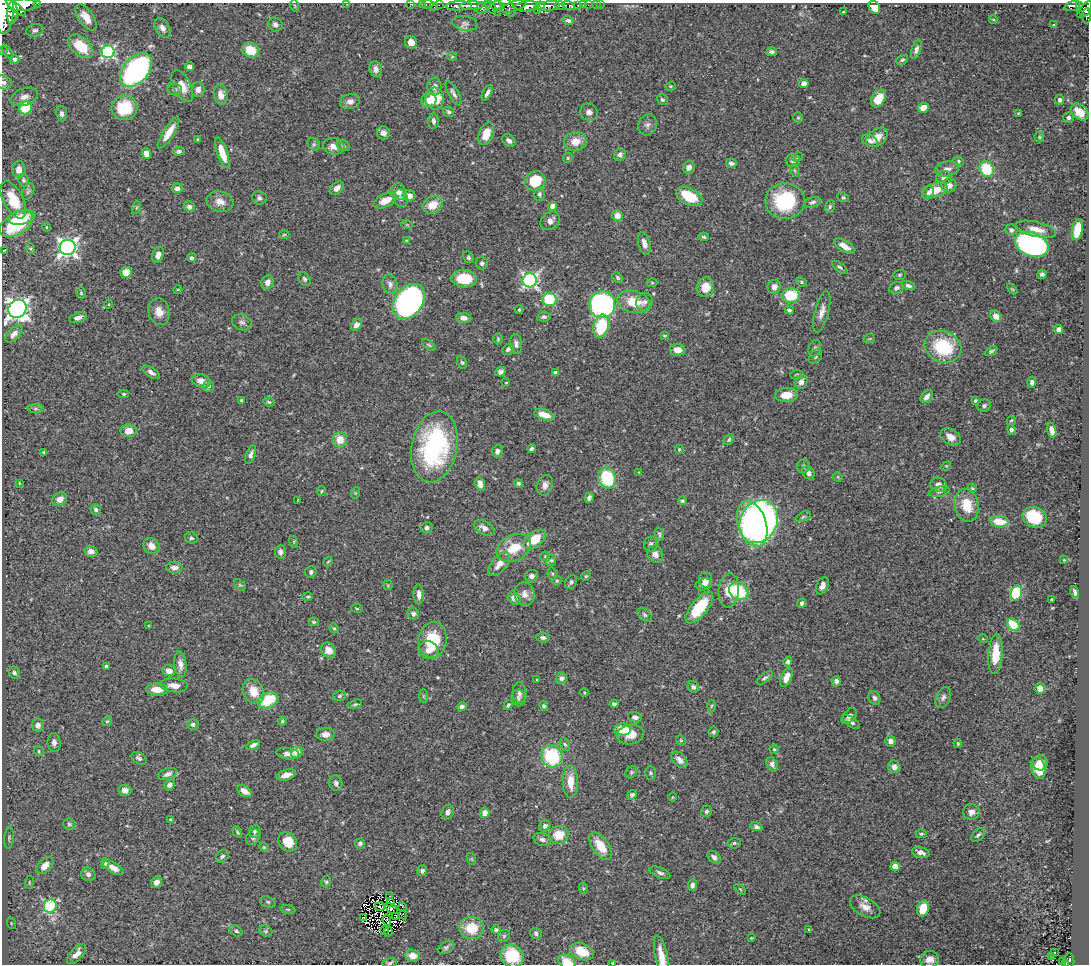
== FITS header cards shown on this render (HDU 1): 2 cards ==
NAXIS1  =                 1087
NAXIS2  =                  962

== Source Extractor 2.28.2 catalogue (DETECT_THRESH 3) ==
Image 1087 x 962 px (HDU 1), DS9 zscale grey, 1 PNG px = 1 image px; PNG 1091 x 966 px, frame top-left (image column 1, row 962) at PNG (2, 3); each listed source drawn as its Kron ellipse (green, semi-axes under 4 px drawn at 4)
Background 0.583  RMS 0.02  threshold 0.0591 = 3 sigma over >= 5 px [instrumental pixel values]
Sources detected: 476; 5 with non-positive FLUX_AUTO (blend fragments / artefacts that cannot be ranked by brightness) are neither listed nor drawn; the other 471 listed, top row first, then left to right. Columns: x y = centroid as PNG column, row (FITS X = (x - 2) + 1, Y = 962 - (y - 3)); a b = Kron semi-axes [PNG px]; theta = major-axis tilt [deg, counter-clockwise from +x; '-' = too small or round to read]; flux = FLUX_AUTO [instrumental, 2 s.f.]
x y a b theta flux
37 3 2 2 - 31
346 4 2 2 - 58
411 4 3 2 - 20
422 4 2 2 - 9.6
427 4 6 3 10 27
23 5 14 6 1 2200
439 5 2 2 - 12
569 5 6 3 -16 170
578 5 3 3 - 43
583 5 2 2 - 7.6
588 5 2 2 - 10
596 5 2 2 - 4.2
600 5 2 2 - 7.2
295 6 6 3 -71 1.2
459 6 13 4 1 1300
472 6 12 3 2 1100
497 6 6 4 -2 440
514 6 13 5 19 590
527 6 12 5 4 2000
541 6 5 3 - 470
549 6 11 5 9 1200
560 6 5 4 - 210
1073 6 8 5 17 260
1079 6 4 3 - 140
434 7 3 2 - 15
483 7 8 5 28 330
491 7 7 3 -53 220
508 7 10 5 -59 490
874 7 7 5 -55 23
16 8 13 3 -39 1200
1086 9 8 5 57 580
537 10 2 2 - 140
5 12 22 9 87 3100
497 12 2 2 - 29
843 12 3 2 - 1.1
12 13 11 5 87 640
1080 15 3 2 - 33
1087 16 8 3 86 230
86 17 15 7 -55 15
993 19 4 3 - 1.1
568 21 5 4 - 3.5
465 23 13 7 -9 6.3
275 24 7 6 - 4.3
1054 25 3 2 - 1.5
162 28 11 7 -60 6.9
35 30 9 6 15 3.7
411 42 6 6 - 11
81 46 14 9 -41 33
916 49 10 4 71 4.4
251 50 9 7 -27 27
2 51 2 2 - 6.7
7 52 8 3 -55 2
108 52 6 6 - 250
772 52 5 4 - 3.8
452 57 5 3 - 1.3
15 59 4 4 - 4.9
902 60 6 4 27 2.7
189 67 4 4 - 7.7
376 69 8 6 -79 7.7
136 70 19 12 48 330
4 82 8 6 -25 4.2
804 83 5 4 - 8.2
182 86 17 8 -64 18
670 86 5 4 - 1.8
434 87 9 7 82 6.7
175 89 7 6 - 3.6
198 89 7 6 - 6.9
453 93 14 5 -62 4.8
487 93 8 3 63 4.3
221 95 10 7 -80 9.3
24 97 14 8 20 8.5
878 98 9 6 58 28
435 99 11 9 88 41
429 100 8 7 - 12
662 100 6 5 - 2.7
1059 100 5 4 - 3.5
350 102 10 7 16 7.3
26 108 7 6 - 54
124 108 13 12 - 50
923 108 5 4 - 21
449 112 5 5 - 2.7
589 112 9 8 - 6.8
1079 112 10 7 -41 25
1018 113 3 3 - 1.1
62 114 8 5 -82 4.1
798 117 5 5 - 1.9
1068 117 5 5 - 3.7
433 121 7 5 -86 4.7
647 125 10 9 - 5.6
169 133 18 5 58 20
383 133 6 6 - 6.6
486 134 12 7 67 21
877 137 12 8 38 14
1039 137 5 5 - 1.9
198 140 4 3 - 1.4
509 141 8 5 -40 4.8
575 141 11 9 8 17
870 141 8 5 -27 5.3
314 144 7 5 -46 2.4
334 146 11 8 -10 9.7
343 146 7 5 -33 2.8
179 151 6 4 7 3
222 153 16 5 -71 24
146 154 5 4 - 14
620 155 6 5 - 3.8
797 157 5 4 - 1.9
568 158 5 4 - 1.9
793 161 7 6 - 3.9
959 161 5 4 - 1.8
731 163 5 4 - 4.3
689 167 6 5 - 6.6
19 169 8 7 - 8.8
947 169 12 7 11 8.3
986 169 8 7 - 54
794 170 6 4 -70 1.9
944 177 8 6 -10 7.4
23 180 6 5 - 2.4
535 181 10 9 - 42
949 185 7 7 - 9.9
177 188 5 5 - 6.3
337 188 8 5 41 7.7
936 190 12 7 15 24
28 192 9 5 63 2.9
398 192 8 8 - 9.4
928 193 7 5 64 3.7
539 194 6 5 - 2.9
410 196 6 5 - 8.2
689 196 14 8 -26 41
843 197 6 4 -23 1.9
259 198 7 6 - 4.5
401 198 9 7 -70 4.6
13 200 20 10 -62 31
385 200 12 6 25 17
785 201 20 18 0 95
220 202 14 10 -14 12
812 202 8 5 17 3.8
433 205 10 8 27 23
553 206 4 4 - 20
830 206 6 5 - 2.3
137 207 6 4 71 1.9
189 207 5 5 - 4.1
617 216 5 5 - 11
22 217 13 7 13 22
550 221 10 8 44 8.2
16 224 18 10 30 93
407 225 6 3 -19 1.3
46 227 4 3 - 1.1
1036 229 20 7 -14 17
1011 230 6 5 - 3.4
1077 230 11 5 79 42
284 235 5 3 - 1.3
704 237 5 4 - 2.5
406 240 3 3 - 0.96
644 244 12 6 -74 7.4
1032 244 17 12 -20 320
844 246 12 5 -31 13
68 247 8 7 - 610
30 248 6 4 -71 1.7
5 250 4 2 - 1.2
158 255 8 5 70 7.7
468 257 6 4 -58 2.3
192 258 4 4 - 2.8
482 263 6 6 - 3
840 267 9 4 -37 2.8
126 272 5 5 - 20
1042 274 5 4 - 3.3
900 275 6 5 - 2.2
617 277 6 4 -47 2.1
304 279 7 5 -59 2.9
464 279 13 8 -4 44
530 280 7 7 - 330
268 282 7 6 - 8.6
801 282 5 4 - 1.7
652 283 5 3 - 1.2
390 284 9 7 -77 6.4
909 286 6 4 -15 3.8
705 287 10 8 78 18
774 287 7 6 - 9
896 288 7 5 27 4.2
178 289 4 3 - 1
1012 289 6 4 -44 1.5
81 293 5 4 - 1.7
791 295 9 7 7 48
550 299 7 6 - 65
409 302 19 14 54 410
634 302 17 10 -14 33
645 302 9 8 - 6.3
109 304 4 3 - 1
602 305 13 13 - 330
17 309 9 8 - 850
519 310 4 3 - 1.5
789 310 5 4 - 3.2
159 312 13 10 -76 13
822 312 21 7 75 11
996 316 6 5 - 11
544 317 7 5 9 3.5
78 318 9 5 16 5.9
464 318 8 5 -8 6.2
242 322 10 7 -23 4.7
356 325 6 5 - 7.2
601 326 11 7 74 70
1059 329 5 4 - 4.9
14 334 11 6 45 7.2
664 335 4 3 - 1.4
498 339 5 4 - 1.7
869 339 6 3 18 1.4
516 344 10 6 -83 5.2
429 345 8 4 -35 2
943 347 19 15 -22 79
815 348 8 6 71 3.6
508 349 6 4 48 3.6
678 350 8 6 -1 13
991 351 7 3 33 2.5
816 357 8 5 54 3.1
462 362 7 4 -62 2.2
151 372 10 5 -32 5.1
501 372 5 4 - 4
556 373 4 4 - 11
797 375 6 5 - 2.1
201 381 10 6 -19 12
801 382 7 6 - 7.4
1032 382 6 4 85 3.1
506 383 4 3 - 0.98
209 386 6 5 - 3.5
124 394 5 4 - 1.5
787 395 12 7 4 20
927 397 7 5 50 7.2
241 400 3 3 - 2.1
975 400 4 3 - 2.1
269 402 6 4 -18 2.1
984 405 7 6 - 3.1
35 409 8 4 1 2.8
544 415 10 5 -16 19
1011 420 5 3 - 1.2
1011 430 5 4 - 3.2
1052 430 8 4 -77 8.3
129 431 8 6 -2 15
951 437 11 7 -29 12
340 440 8 7 - 19
729 440 6 4 46 2
434 447 36 22 79 200
532 449 4 3 - 3.1
679 449 4 4 - 1.3
497 451 6 5 - 5.8
44 453 4 4 - 2.3
251 455 9 4 70 5
803 466 6 6 - 2.8
946 466 5 4 - 1.3
638 472 3 2 - 0.86
808 473 7 5 -52 7.3
838 477 5 4 - 1.3
607 478 10 8 -70 77
19 483 4 3 - 1.2
519 483 4 4 - 2.8
480 484 7 4 -73 7.4
545 485 10 8 70 8.4
939 485 8 7 - 7.4
972 488 4 3 - 1.4
322 491 5 4 - 1.7
939 492 10 5 14 3.9
355 493 6 3 71 1.5
589 498 5 4 - 4.3
60 499 8 6 33 8.3
298 500 4 3 - 1
682 501 4 4 - 2.2
967 505 16 12 -77 33
96 510 5 5 - 3.5
803 517 8 4 24 2.7
1035 517 12 10 -24 52
759 522 22 18 63 470
999 522 9 5 -8 28
752 524 23 14 -71 410
427 528 6 5 - 3.9
484 528 11 6 -28 9.1
659 534 7 4 -73 2.2
191 538 6 5 - 2.7
535 539 12 7 37 33
294 542 6 4 -73 1.7
651 544 7 6 - 4.5
151 546 9 7 -42 11
514 548 18 13 25 35
91 551 6 5 - 8.3
280 552 6 5 - 4.5
655 554 8 8 - 8.1
545 556 5 5 - 1.7
551 560 6 4 66 2.3
1064 560 3 2 - 0.81
328 562 5 3 - 1.3
499 564 14 7 49 14
174 567 8 6 -3 7.3
311 572 6 5 - 3.4
552 573 6 4 -78 1.7
531 576 7 6 - 5.4
586 576 5 4 - 1.7
705 580 8 6 -85 10
557 581 4 4 - 1.5
571 582 7 5 63 3.5
704 584 8 6 12 7.5
240 585 7 4 -43 2
388 585 5 4 - 1.4
822 586 9 5 65 6.2
729 590 17 10 84 22
739 591 10 8 -35 68
1075 592 6 3 -75 2.9
1016 593 7 5 69 80
419 594 10 5 -87 7.1
524 594 12 10 -73 9.9
308 597 5 4 - 1.6
514 598 7 5 -46 7.4
1052 600 3 2 - 1.4
802 603 5 4 - 3.3
357 608 6 3 -9 1.5
699 608 19 8 50 60
413 614 6 5 - 4.6
645 615 8 5 -41 3.6
314 622 5 4 - 1.9
149 625 3 2 - 1.2
1013 625 7 5 -47 60
334 628 5 4 - 1.9
543 638 6 5 - 3.8
983 639 5 3 - 1.1
432 640 18 14 81 62
328 650 8 7 - 12
428 650 10 8 -29 9.8
995 654 20 7 85 32
788 662 5 4 - 3
180 664 13 6 -83 8.3
106 666 3 3 - 3.7
169 671 6 5 - 7.3
14 673 6 5 - 4
786 677 10 5 67 12
561 678 5 5 - 5
765 678 9 4 36 3.3
537 680 3 2 - 1.3
836 681 5 4 - 5.2
174 685 14 7 -6 9.9
693 687 6 5 - 3.9
1040 688 5 5 - 7.7
157 690 11 6 -3 18
253 691 13 10 -63 22
584 692 4 3 - 1.1
520 693 10 7 -87 5.5
339 696 6 5 - 2.4
423 696 7 4 -90 2.2
943 697 11 7 64 5.2
518 698 8 6 -74 3.6
874 698 7 5 -64 4.1
268 700 11 7 29 43
355 704 7 4 20 2.1
614 704 4 3 - 2.7
508 705 5 3 - 2.2
462 706 5 4 - 3.7
544 706 5 4 - 2.6
711 706 6 4 86 1.9
849 716 9 5 48 5.5
635 717 7 5 -13 5.5
107 721 5 4 - 1.8
282 721 4 4 - 1.7
851 722 10 4 -36 4.3
193 724 6 5 - 3.6
38 725 6 6 - 6.8
623 730 8 6 -1 35
713 732 5 5 - 2.7
325 734 9 6 1 9.4
630 735 13 10 10 17
681 740 5 4 - 1.7
890 741 5 5 - 5.5
54 743 9 6 -84 5.7
958 743 4 3 - 1.7
565 744 7 4 -61 2.1
253 745 7 4 28 4.9
774 749 5 4 - 1.5
39 751 5 4 - 1.8
297 752 6 5 - 18
288 754 11 5 -7 7.1
552 756 11 10 - 92
139 758 8 5 -29 4.2
679 760 10 6 -46 7.6
1040 763 7 7 - 16
772 764 7 5 -66 4.2
894 767 6 6 - 5.9
1038 768 11 7 -77 19
631 772 6 5 - 2.3
651 773 7 5 -88 2.5
167 774 9 5 20 6.9
286 775 10 5 16 11
570 782 16 7 -89 21
336 783 8 6 -77 4.1
169 785 6 5 - 4.9
125 790 6 5 - 7.8
244 791 8 5 -32 11
632 795 5 4 - 3.3
672 797 4 3 - 1
706 811 6 5 - 2.6
447 812 7 6 - 5.4
971 812 8 7 - 6.9
485 813 5 5 - 9.1
170 820 4 3 - 1.8
69 824 6 5 - 2.5
545 826 6 5 - 4.1
756 827 6 4 -22 4
255 831 6 5 - 3.5
237 832 6 4 -59 2
921 834 5 4 - 1.9
559 835 10 9 - 27
978 835 8 5 43 3.4
253 837 8 6 52 3.7
9 838 11 4 84 3
542 839 9 6 -19 5.8
288 842 10 8 -49 25
360 843 5 5 - 3.2
734 843 6 5 - 2.4
601 846 16 8 -55 27
264 847 5 4 - 1.7
921 852 9 5 -13 7.9
222 856 7 5 45 3.1
714 857 7 5 -42 4.9
472 859 6 4 -71 1.4
105 864 5 4 - 2.1
45 866 10 6 45 14
895 866 5 4 - 14
113 868 11 5 -30 9.4
422 871 5 5 - 4.3
660 873 11 5 -21 4.4
88 874 7 6 - 5.4
29 882 6 3 83 1.5
157 882 6 5 - 7.1
326 882 6 4 77 2.2
692 885 6 4 80 4.6
583 888 6 4 -79 1.7
740 889 6 4 -44 1.7
390 896 2 2 - 2.7
268 902 8 5 -20 2.6
391 903 3 2 - 1.8
50 906 7 6 - 150
380 907 5 2 - 1.4
403 907 4 2 - 0.66
865 907 16 9 -29 13
288 909 7 4 -8 2.1
391 909 7 3 -36 2.4
923 909 8 6 74 30
403 915 4 2 - 0.022
396 916 3 2 - 0.91
364 917 4 2 - 1.8
387 920 5 2 - 1.1
11 923 6 3 -73 1.5
471 928 12 11 - 34
809 929 4 3 - 1.5
496 930 5 4 - 2.8
236 931 7 5 -29 2.5
266 931 7 5 -19 2.6
384 931 4 2 - 0.092
388 932 5 2 - 1.3
536 933 6 5 - 3.5
504 936 6 5 - 2.5
751 938 4 3 - 1.1
446 947 9 5 29 3.1
582 952 12 8 -22 33
1055 953 3 2 - 2.8
77 954 12 6 48 12
413 956 7 6 - 15
512 956 12 11 - 49
661 956 21 6 -78 19
1051 956 3 2 - 1.5
929 959 9 8 - 11
1069 961 7 5 -86 130
567 962 9 6 -27 23
1063 962 4 3 - 27
390 963 7 4 11 2.4
613 963 4 3 - 1.5
1065 964 3 2 - 36
At the frame edge (FLAGS 8, measured only in part): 16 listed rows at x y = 37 3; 346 4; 411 4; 422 4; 427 4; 23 5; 1086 9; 5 12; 1087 16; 2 51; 4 82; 661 956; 567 962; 390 963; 613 963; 1065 964
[5 non-positive-flux detections neither listed nor drawn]